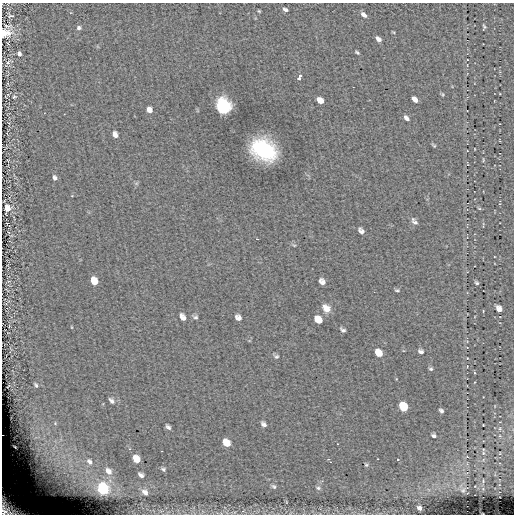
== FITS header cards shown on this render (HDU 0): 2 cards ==
NAXIS1  =                  512
NAXIS2  =                  512

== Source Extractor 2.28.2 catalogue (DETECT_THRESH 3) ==
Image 512 x 512 px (HDU 0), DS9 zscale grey, 1 PNG px = 1 image px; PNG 516 x 516 px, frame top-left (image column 1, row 512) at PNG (2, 3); no overlay
Background 0.0886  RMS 4.8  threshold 14.4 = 3 sigma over >= 5 px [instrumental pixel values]
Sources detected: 85; all 85 listed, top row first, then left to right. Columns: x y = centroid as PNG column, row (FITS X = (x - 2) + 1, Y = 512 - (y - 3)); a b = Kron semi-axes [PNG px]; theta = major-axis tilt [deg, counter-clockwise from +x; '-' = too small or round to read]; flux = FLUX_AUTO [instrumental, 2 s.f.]
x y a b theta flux
285 9 7 4 -31 830
259 11 4 3 - 350
364 15 7 4 -40 1500
10 16 6 4 -16 680
8 26 16 8 -18 1600
484 27 5 3 - 490
79 28 6 5 - 920
393 32 5 3 - 280
5 33 9 6 10 6700
378 39 6 4 -39 1400
357 52 6 3 -36 470
19 54 6 5 - 1100
467 60 2 2 - 190
8 63 16 7 48 1500
300 76 3 3 - 1500
299 79 3 3 - 1200
442 94 5 4 - 380
14 97 7 5 14 680
415 99 6 4 -46 1700
320 100 7 5 -41 2700
223 106 8 7 - 120000
149 110 6 6 - 1700
406 118 7 4 -45 1100
115 134 6 5 - 1600
434 145 6 4 -44 410
475 149 3 2 - 160
263 150 19 14 -29 34000
483 160 6 3 -83 310
54 178 6 5 - 910
136 183 6 4 -18 470
7 208 6 5 - 3700
479 208 5 3 - 330
414 222 9 5 -50 1100
361 231 6 4 -52 1200
257 239 3 2 - 310
294 245 6 3 -17 350
94 281 7 5 -63 5700
322 281 6 5 - 1500
477 283 5 4 - 570
397 290 6 4 -8 480
326 308 10 8 -46 2600
499 309 7 5 -55 2000
182 317 8 5 -61 1800
195 317 7 6 - 730
238 317 6 5 - 1400
318 320 7 6 - 4300
71 327 4 3 - 240
343 330 6 4 -35 730
421 351 6 5 - 900
379 353 7 6 - 4200
276 356 7 6 - 700
467 358 3 2 - 200
431 369 5 4 - 560
36 385 4 3 - 480
111 401 8 5 -51 1000
403 407 7 6 - 13000
441 411 5 3 - 760
55 423 5 5 - 510
263 424 6 4 -46 1000
483 425 2 2 - 170
168 427 5 3 - 880
434 436 4 4 - 790
36 437 14 3 12 1100
226 443 7 5 -44 5400
15 447 4 2 - 320
129 449 3 3 - 380
37 455 10 5 55 1400
64 456 7 4 72 1100
136 459 6 5 - 5200
328 459 3 2 - 390
89 462 9 7 -58 1600
330 462 3 2 - 260
57 465 15 9 -39 4800
366 465 5 4 - 450
163 469 4 3 - 570
108 471 8 6 -51 1900
141 475 5 4 - 970
483 481 3 2 - 200
274 487 7 5 -42 710
318 488 7 6 - 780
103 489 7 6 - 35000
463 490 6 5 - 580
145 492 5 4 - 1200
10 508 24 15 -32 14000
419 508 4 4 - 1200
At the frame edge (FLAGS 8, measured only in part): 2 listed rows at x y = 5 33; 10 508